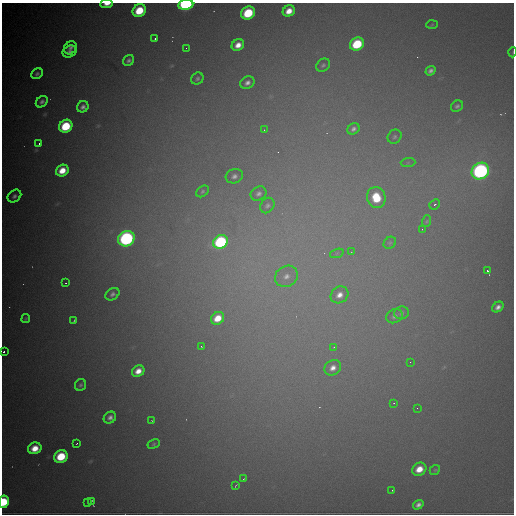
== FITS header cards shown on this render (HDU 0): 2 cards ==
NAXIS1  =                  512
NAXIS2  =                  512

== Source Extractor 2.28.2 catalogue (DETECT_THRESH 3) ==
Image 512 x 512 px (HDU 0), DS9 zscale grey, 1 PNG px = 1 image px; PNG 516 x 516 px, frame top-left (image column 1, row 512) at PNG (2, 3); each listed source drawn as its Kron ellipse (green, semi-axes under 4 px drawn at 4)
Background 8370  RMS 130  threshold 389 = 3 sigma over >= 5 px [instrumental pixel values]
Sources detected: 79; all 79 listed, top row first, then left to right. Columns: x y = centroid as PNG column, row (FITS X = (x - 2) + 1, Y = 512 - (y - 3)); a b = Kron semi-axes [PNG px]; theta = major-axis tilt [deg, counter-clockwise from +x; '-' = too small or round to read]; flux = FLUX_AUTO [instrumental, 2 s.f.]
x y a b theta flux
107 4 6 3 4 6.6e+04
186 5 8 5 7 1.2e+06
139 11 7 6 - 3.2e+05
289 11 6 5 - 1.1e+05
248 13 7 6 - 5.1e+05
432 25 6 4 3 9.7e+03
155 39 3 2 - 1.6e+04
357 44 7 6 - 5.4e+05
238 45 6 5 - 8.6e+04
70 48 7 6 - 3.4e+04
186 48 2 2 - 3.9e+03
69 52 7 5 27 3.4e+04
513 52 5 3 - 7.6e+03
129 60 6 5 - 2.4e+04
323 65 7 6 - 2.0e+04
431 71 5 4 - 2.8e+04
37 74 6 5 - 2.2e+04
197 79 6 5 - 2.0e+04
247 83 7 6 - 4.0e+04
42 102 6 5 - 2.7e+04
457 106 6 5 - 2.1e+04
83 107 6 5 - 3.3e+04
66 126 7 6 - 5.0e+05
353 129 6 5 - 2.8e+04
264 130 3 2 - 1.3e+04
395 137 7 6 - 2.1e+04
39 144 3 2 - 9.3e+04
408 163 7 4 1 2.0e+04
62 171 6 5 - 1.5e+05
480 171 9 8 - 2.4e+06
234 176 9 7 18 3.7e+04
202 191 7 5 40 1.6e+04
258 194 8 6 32 3.0e+04
14 196 7 5 37 2.8e+04
376 198 10 9 - 3.1e+05
435 204 5 4 - 1.7e+04
267 205 8 6 56 2.5e+04
427 221 6 4 71 1.2e+04
422 229 2 2 - 2.4e+04
126 239 8 7 - 2.0e+06
220 242 8 6 32 1.2e+06
390 243 7 5 44 1.7e+04
351 252 4 4 - 8.3e+03
337 253 7 4 19 1.9e+04
487 271 3 3 - 1.3e+04
286 276 12 10 33 8.2e+04
66 283 2 2 - 6.4e+03
112 294 7 5 35 2.7e+04
339 295 9 8 - 7.1e+04
498 307 6 5 - 4.2e+04
402 313 7 6 - 2.1e+04
394 316 8 6 27 3.0e+04
218 318 7 6 - 1.6e+05
26 319 4 4 - 1.1e+04
74 321 3 2 - 8.3e+03
201 346 3 2 - 5.6e+03
334 347 4 3 - 6.4e+03
3 352 3 3 - 1.8e+04
410 362 2 2 - 4.7e+03
333 368 9 7 35 6.2e+04
138 371 6 5 - 9.0e+04
80 385 6 5 - 1.8e+04
394 403 3 3 - 1.1e+04
417 408 4 4 - 8.7e+03
110 417 6 5 - 3.8e+04
152 421 3 2 - 5.9e+03
77 443 3 2 - 1.1e+04
154 444 6 4 28 1.3e+04
35 448 7 5 21 1.4e+05
61 456 7 6 - 3.7e+05
419 469 7 6 - 1.3e+05
435 470 5 4 - 1.1e+04
243 479 4 2 - 7.2e+03
236 485 4 2 - 8.0e+03
392 490 2 2 - 4.2e+03
91 501 3 2 - 7.7e+03
4 502 6 5 - 3.8e+05
88 503 3 2 - 8.3e+03
418 505 6 4 34 3.6e+04
At the frame edge (FLAGS 8, measured only in part): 5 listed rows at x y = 107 4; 186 5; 513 52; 3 352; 4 502